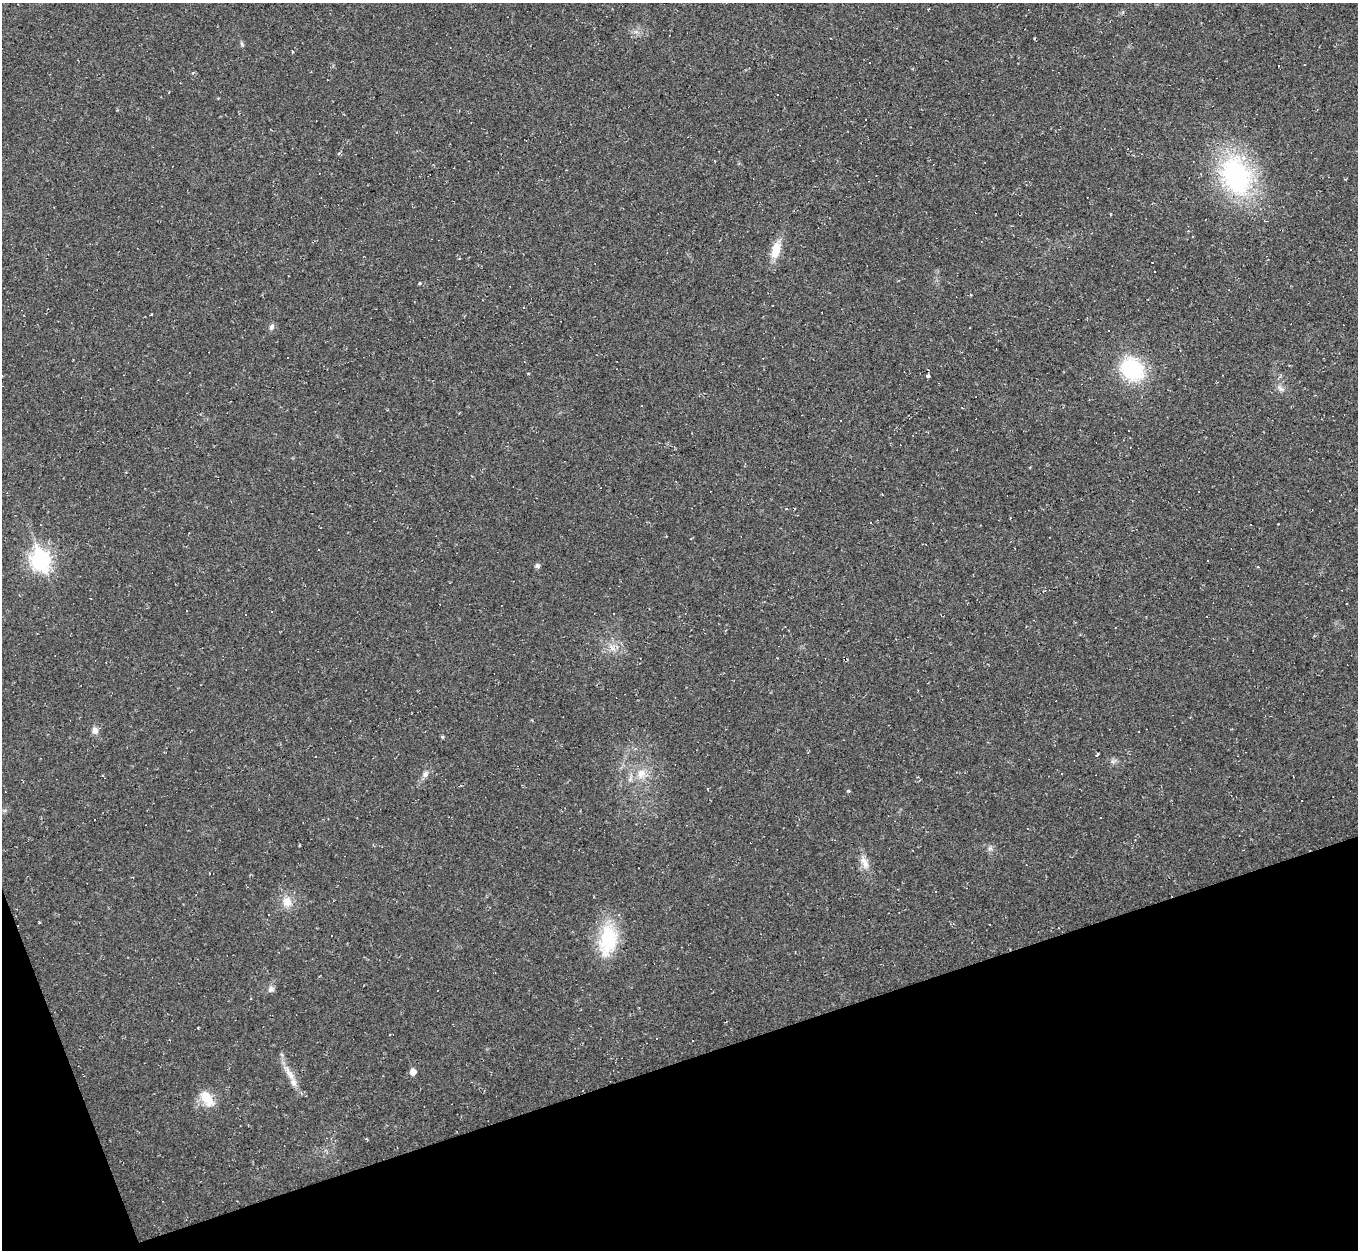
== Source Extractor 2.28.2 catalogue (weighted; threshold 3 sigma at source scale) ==
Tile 14 of 4 x 4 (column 2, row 4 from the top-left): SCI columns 1357-2712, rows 147-1394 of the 5425 x 5410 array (HDU 1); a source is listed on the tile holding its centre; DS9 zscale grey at full resolution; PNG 1360 x 1252 px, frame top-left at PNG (2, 3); no overlay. Shown black and unused: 17% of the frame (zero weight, under 2 of 3 exposures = <1% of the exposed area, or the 3 px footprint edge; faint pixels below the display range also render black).
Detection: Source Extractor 2.28.2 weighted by HDU 2 'WHT'; one run over the whole footprint, this tile lists its part. Background 0.0453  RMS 0.0067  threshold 0.03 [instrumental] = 3 sigma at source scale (4.5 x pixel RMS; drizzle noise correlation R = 1.50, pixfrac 1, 0.05/0.05 arcsec/px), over >= 5 px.
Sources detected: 59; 23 cosmic-ray / hot-pixel residue — not listed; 2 inside a brighter listed object's ellipse — not listed separately; the other 34 listed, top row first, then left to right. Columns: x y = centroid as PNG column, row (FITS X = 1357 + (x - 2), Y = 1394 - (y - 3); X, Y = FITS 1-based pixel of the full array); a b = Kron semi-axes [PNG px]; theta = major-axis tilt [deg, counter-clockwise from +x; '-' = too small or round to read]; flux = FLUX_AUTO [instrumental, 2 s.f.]
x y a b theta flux
866 119 3 2 - 1.1
1236 175 41 28 -63 100
776 250 18 10 75 12
1154 271 2 2 - 0.44
970 294 4 2 - 0.66
151 314 3 2 - 0.48
272 327 8 6 72 2
1132 369 23 19 -43 49
928 376 4 3 - 2.6
1280 389 11 5 -48 2.3
1010 518 3 2 - 0.59
870 522 3 2 - 0.59
1251 525 2 2 - 0.72
41 560 10 8 -72 210
1207 560 3 3 - 4.3
537 566 7 5 77 1.4
1258 566 3 3 - 0.82
614 613 3 2 - 0.49
95 730 8 7 - 3.3
442 737 4 4 - 0.86
1098 755 3 3 - 6.5
641 773 14 10 46 7.6
1061 773 3 2 - 0.45
425 774 10 6 83 2.2
707 788 3 3 - 0.56
848 791 4 3 - 0.75
865 863 17 8 -60 5.2
287 902 14 12 -55 7.2
332 936 2 2 - 0.68
608 940 37 21 82 36
271 989 8 6 -2 2.1
413 1072 6 5 - 5.2
290 1074 23 7 -60 7.1
207 1098 23 12 -57 11
Unlisted compact peaks at least as high as the median listed source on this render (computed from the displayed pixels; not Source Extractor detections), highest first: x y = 242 44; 420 283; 990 848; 612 648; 1112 761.